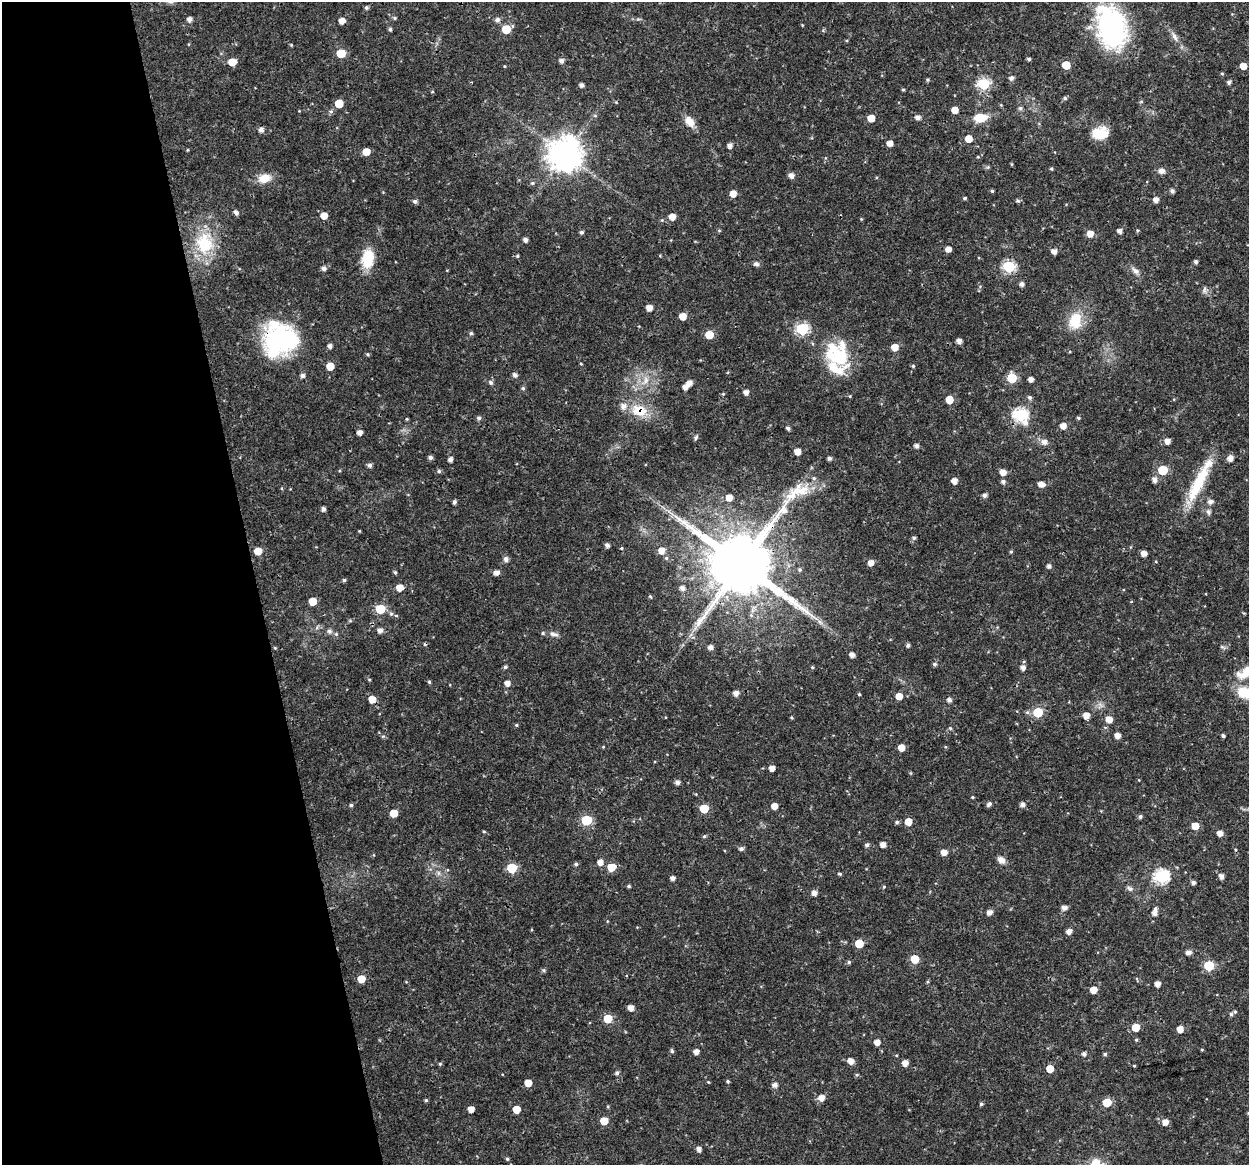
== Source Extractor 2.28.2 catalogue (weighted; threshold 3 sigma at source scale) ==
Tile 5 of 4 x 4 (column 1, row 2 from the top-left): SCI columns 1-1247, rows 2364-3526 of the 4991 x 4774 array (HDU 1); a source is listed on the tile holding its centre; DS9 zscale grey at full resolution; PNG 1251 x 1167 px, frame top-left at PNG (2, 2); no overlay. Shown black and unused: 20% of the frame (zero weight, under 3 of 4 exposures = <1% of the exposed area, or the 3 px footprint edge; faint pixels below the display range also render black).
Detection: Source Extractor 2.28.2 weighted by HDU 2 'WHT'; one run over the whole footprint, this tile lists its part. Background 0.0238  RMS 0.0018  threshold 0.00808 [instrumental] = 3 sigma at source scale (4.5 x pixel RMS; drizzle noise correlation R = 1.50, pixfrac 1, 0.0396/0.0396 arcsec/px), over >= 5 px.
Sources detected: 282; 1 inside a brighter object's white glare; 1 cosmic-ray / hot-pixel residue — not listed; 7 inside a brighter listed object's ellipse — not listed separately; the other 273 listed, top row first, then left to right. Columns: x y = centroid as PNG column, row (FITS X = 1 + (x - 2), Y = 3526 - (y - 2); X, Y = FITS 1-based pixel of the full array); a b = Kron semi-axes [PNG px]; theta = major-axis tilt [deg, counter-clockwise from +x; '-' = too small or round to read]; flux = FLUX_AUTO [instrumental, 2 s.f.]
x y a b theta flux
366 8 5 4 - 0.37
395 18 5 4 - 0.28
189 19 5 5 - 0.87
497 20 6 6 - 0.7
342 21 5 5 - 1.5
1112 28 35 24 -79 32
390 29 5 4 - 0.31
506 29 6 5 - 4.6
1174 37 13 6 -62 0.88
341 53 6 5 - 4.7
1029 59 4 3 - 0.33
561 61 5 5 - 0.71
232 62 6 5 - 2.9
1066 65 5 5 - 3.8
504 66 4 3 - 0.14
1243 66 5 5 - 1.8
1222 74 4 4 - 0.21
1011 78 6 5 - 0.59
927 80 5 4 - 0.23
1229 82 4 4 - 0.49
984 84 6 6 - 17
582 85 4 4 - 0.64
903 90 5 3 - 0.19
1065 98 5 4 - 0.33
339 103 5 5 - 3.8
1020 108 6 6 - 0.33
955 110 5 5 - 1.9
331 111 6 5 - 0.36
918 117 5 5 - 0.81
871 118 5 5 - 2.3
980 118 13 9 9 3.5
690 121 13 8 -55 2
261 130 5 5 - 0.78
1100 133 17 12 6 4.3
968 139 5 5 - 2.3
890 143 5 5 - 1.2
730 145 6 5 - 0.66
187 150 4 3 - 0.15
366 152 5 5 - 2.5
565 154 10 10 - 350
1011 164 5 3 - 0.16
1051 169 4 4 - 0.24
1161 171 8 7 - 0.82
791 176 6 5 - 0.9
264 178 14 10 10 2.5
532 183 6 5 - 0.32
992 191 4 4 - 0.25
1172 191 5 4 - 0.5
733 194 5 5 - 1.6
965 198 4 3 - 0.27
1156 200 5 4 - 1.1
415 201 5 4 - 0.54
1018 201 6 5 - 0.3
236 212 5 4 - 0.66
324 216 5 5 - 2
672 217 5 5 - 1.6
719 230 5 3 - 0.18
1137 230 4 3 - 0.21
1120 231 5 4 - 0.72
581 232 4 4 - 0.38
1090 234 5 5 - 1.7
525 240 4 4 - 0.7
204 243 30 23 -89 8.9
948 249 5 5 - 1.2
1054 251 5 5 - 1
517 256 4 4 - 0.24
368 258 20 12 83 5.2
1196 262 4 4 - 0.43
756 264 7 6 - 0.47
1009 267 6 6 - 18
324 268 5 5 - 0.7
1135 271 12 6 -44 0.81
1022 284 5 5 - 0.7
1204 290 11 4 90 0.45
649 308 5 5 - 1.3
682 316 5 5 - 2.3
1075 321 18 13 78 4.9
802 329 6 6 - 20
471 333 5 5 - 0.3
709 335 5 5 - 4.4
280 340 36 34 20 22
959 341 5 4 - 0.82
330 346 5 4 - 0.62
895 347 5 5 - 2.2
368 354 5 4 - 0.23
581 364 4 3 - 0.14
330 366 5 5 - 2.8
913 366 4 4 - 0.23
835 368 51 26 -55 7.7
515 375 5 5 - 0.65
302 376 5 5 - 0.61
1012 378 6 6 - 7.9
1031 379 4 4 - 0.9
645 380 12 7 70 1.3
490 382 7 5 -47 0.44
689 383 5 5 - 1
685 387 5 4 - 1.1
523 388 5 5 - 0.3
746 392 4 4 - 0.94
723 394 4 4 - 0.16
1029 397 5 5 - 0.4
949 400 5 5 - 3.2
639 411 23 17 -19 4.3
1021 415 7 6 - 27
479 418 5 5 - 0.46
1078 418 4 3 - 0.27
407 419 4 4 - 0.19
1063 426 6 6 - 1.1
788 428 4 4 - 0.47
359 432 4 4 - 0.98
696 437 7 4 63 0.31
1167 441 5 5 - 1.1
1044 442 10 9 - 0.83
916 446 5 4 - 0.67
797 452 5 5 - 1.5
430 457 5 4 - 0.51
829 458 4 4 - 0.52
1230 458 5 5 - 1.3
450 460 5 4 - 0.7
370 465 5 5 - 0.53
1163 470 6 6 - 6.8
439 471 5 5 - 0.35
1003 472 6 5 - 1.3
814 478 7 5 -22 0.4
1155 480 6 5 - 0.83
954 481 5 5 - 1.3
1003 481 5 5 - 0.54
1198 483 57 13 64 8.6
1041 484 7 5 -11 1.2
984 495 5 5 - 0.52
729 497 5 5 - 1.6
454 502 4 4 - 0.48
1211 502 8 6 6 0.63
323 509 4 4 - 0.58
1208 512 9 6 -68 0.56
359 531 3 3 - 0.14
914 538 5 5 - 0.35
607 545 4 4 - 0.65
622 548 5 3 - 0.15
258 551 5 5 - 2.6
661 551 6 6 - 1.5
1011 552 5 4 - 0.22
1144 553 5 4 - 1.2
506 559 7 6 - 0.55
871 563 5 5 - 1.4
741 564 20 18 29 1700
1049 566 4 4 - 0.59
800 570 5 5 - 0.3
395 572 4 4 - 0.3
496 573 5 5 - 1
344 580 4 4 - 0.29
399 588 6 5 - 1.9
682 588 5 5 - 0.68
650 596 4 4 - 0.19
313 601 5 5 - 3.4
380 609 6 5 - 7.3
391 614 6 5 - 0.34
396 615 5 3 - 0.17
820 622 8 4 -37 0.56
380 630 5 5 - 0.84
329 631 8 6 -43 0.56
554 634 13 5 -10 0.68
908 645 4 4 - 0.42
711 647 5 4 - 0.73
275 648 5 3 - 0.17
852 655 5 4 - 0.86
935 664 5 5 - 0.38
505 667 5 4 - 0.33
812 667 5 4 - 0.22
1023 668 5 5 - 0.84
1246 672 31 12 32 3.8
429 682 4 4 - 0.25
507 683 5 5 - 1.1
736 693 5 5 - 0.84
859 694 4 4 - 0.21
1248 694 30 13 -17 7.2
899 696 5 5 - 1.9
372 699 6 5 - 2
949 700 5 5 - 0.67
1038 712 6 5 - 8.2
1086 715 5 5 - 1.6
792 717 4 3 - 0.18
1109 719 5 5 - 1.9
516 725 4 4 - 0.21
950 728 5 4 - 0.2
1117 735 5 4 - 1.2
1223 736 4 3 - 0.34
603 747 4 3 - 0.14
901 748 5 5 - 1.9
772 768 4 4 - 1.2
677 782 5 5 - 0.65
972 797 4 3 - 0.2
989 804 6 5 - 0.5
1022 804 5 5 - 0.72
351 805 5 4 - 0.3
774 806 5 5 - 1.6
704 808 5 5 - 5.5
394 813 5 5 - 3.1
1140 816 5 5 - 0.39
586 820 6 6 - 11
897 822 5 4 - 0.34
908 822 5 5 - 2.1
1195 826 5 5 - 2.5
484 831 5 3 - 0.18
1220 833 5 5 - 1.2
704 836 5 4 - 0.24
883 844 4 4 - 1.2
867 845 5 4 - 0.46
741 849 5 5 - 0.5
944 852 5 5 - 1.4
1001 860 9 6 -41 1.2
600 862 6 5 - 1.2
576 864 5 4 - 0.33
611 867 6 5 - 3.7
512 868 6 6 - 8.2
438 873 7 4 -90 0.39
840 874 5 4 - 0.25
1161 876 7 6 - 29
1221 876 5 5 - 0.84
673 878 4 4 - 0.68
1193 882 5 4 - 0.58
629 886 4 4 - 0.33
884 887 4 4 - 0.18
1130 889 9 6 -32 0.5
814 893 5 5 - 0.97
1064 908 6 5 - 0.82
989 912 6 5 - 0.87
1154 913 6 6 - 0.75
1069 932 6 5 - 0.95
859 944 5 5 - 4
1188 952 8 6 1 0.58
915 959 6 5 - 4.2
849 962 5 5 - 0.29
1209 966 6 5 - 9.9
543 970 6 4 -70 0.23
361 979 5 5 - 2.8
927 982 5 3 - 0.21
1157 984 4 4 - 1.1
1093 990 5 5 - 1.9
631 1008 5 5 - 1.3
1235 1012 5 4 - 0.22
1231 1014 5 4 - 0.32
608 1019 5 5 - 4.5
1136 1027 5 5 - 2.8
1180 1029 5 5 - 1.6
1136 1040 5 4 - 0.21
877 1042 5 5 - 1.2
1202 1049 4 3 - 0.16
672 1051 5 5 - 0.31
696 1052 5 4 - 0.97
1084 1054 5 4 - 0.55
1105 1054 5 4 - 0.29
850 1061 6 5 - 1.2
905 1063 5 5 - 1.4
440 1064 5 4 - 0.22
1134 1066 3 3 - 0.16
1050 1069 5 5 - 2.9
617 1073 5 5 - 0.43
857 1075 5 4 - 0.23
728 1081 5 4 - 0.23
708 1082 4 4 - 0.15
528 1083 5 5 - 2.1
775 1085 6 5 - 0.8
821 1098 6 6 - 1.4
426 1100 4 4 - 0.28
1107 1102 5 5 - 4.5
981 1104 5 4 - 0.28
471 1109 5 4 - 1.3
516 1109 5 5 - 2.4
604 1121 5 5 - 3.2
1165 1122 5 5 - 1.4
699 1149 5 4 - 0.92
507 1159 5 4 - 0.25
Overlapping masked pixels (flux is a lower limit): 5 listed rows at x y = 280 340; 835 368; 639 411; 1021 415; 741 564
Isophote crosses this tile's border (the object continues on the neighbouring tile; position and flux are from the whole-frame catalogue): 2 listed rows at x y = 1246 672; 1248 694